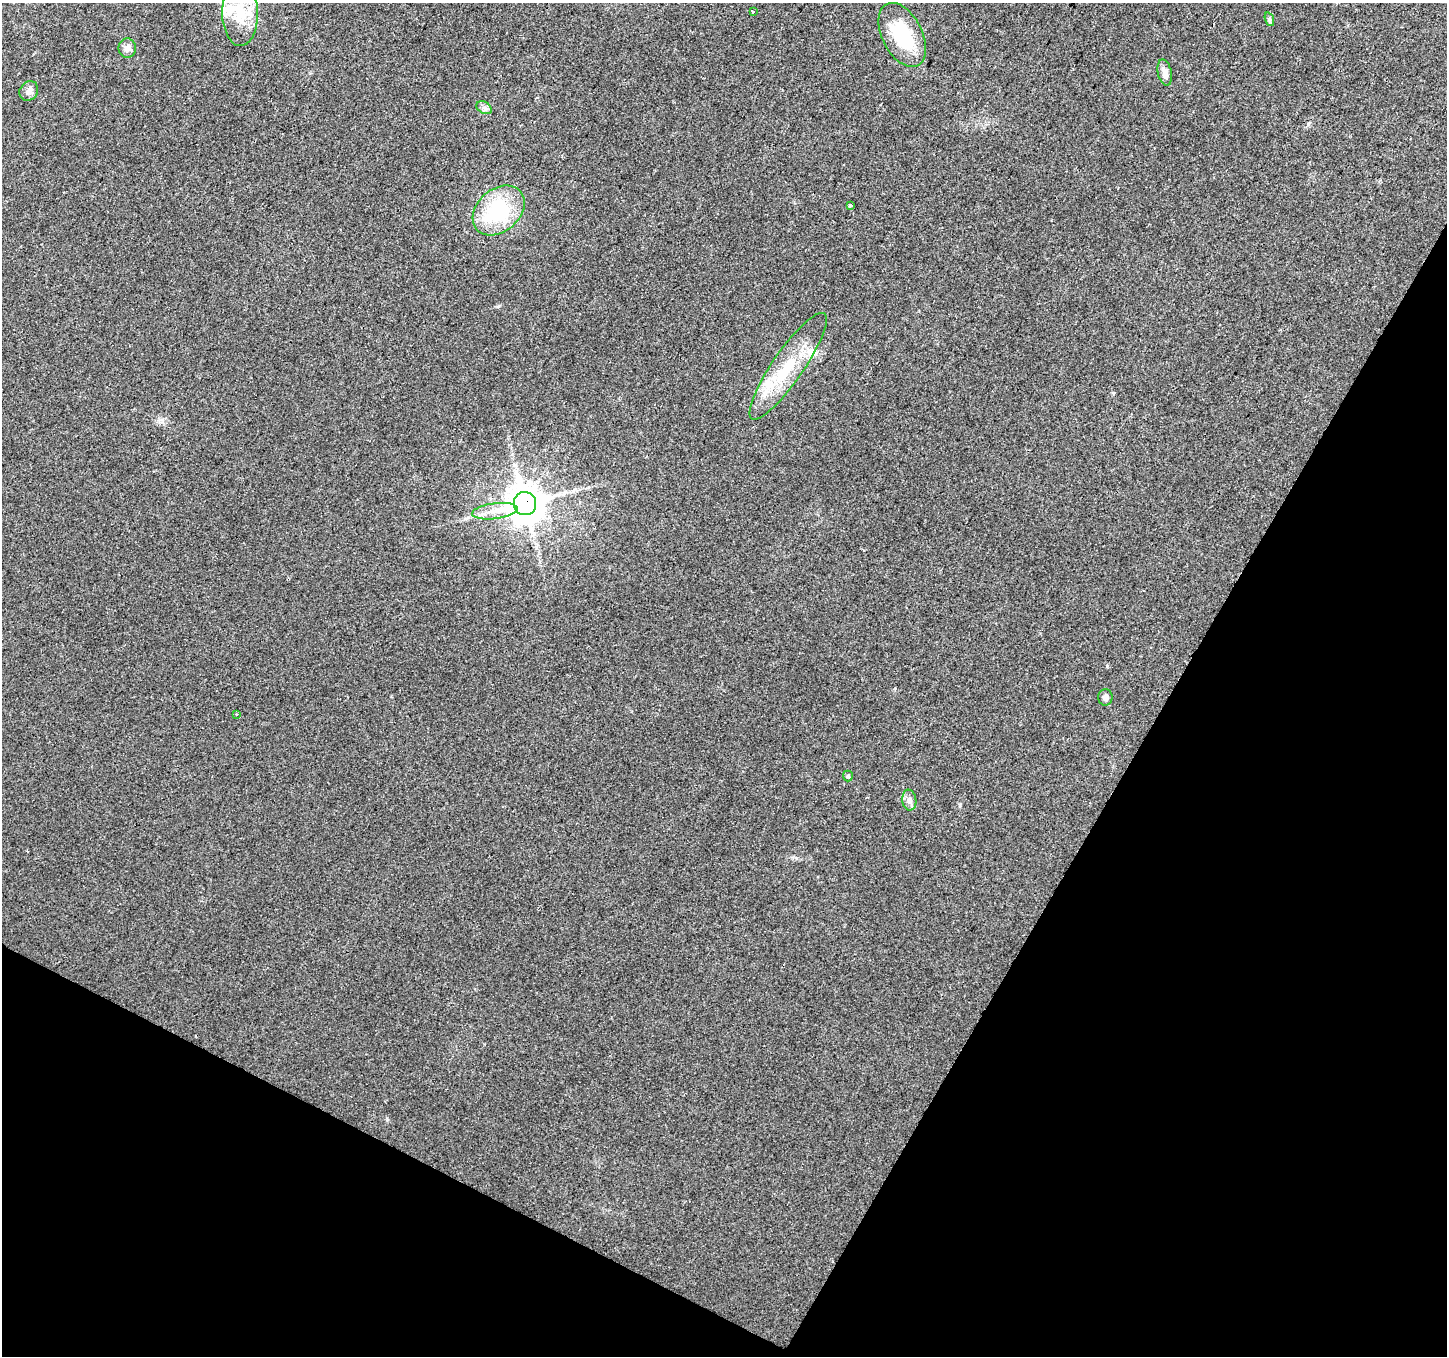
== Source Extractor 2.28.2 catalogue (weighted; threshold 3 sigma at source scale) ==
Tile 15 of 4 x 4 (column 3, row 4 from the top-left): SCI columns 2892-4336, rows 199-1552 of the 5788 x 5880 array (HDU 1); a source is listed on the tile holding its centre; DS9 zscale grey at full resolution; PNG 1449 x 1358 px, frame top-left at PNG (2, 3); each listed source drawn as its Kron ellipse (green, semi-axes under 4 px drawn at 4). Shown black and unused: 28% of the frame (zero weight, under 2 of 3 exposures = <1% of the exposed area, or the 3 px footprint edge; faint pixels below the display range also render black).
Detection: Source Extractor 2.28.2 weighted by HDU 2 'WHT'; one run over the whole footprint, this tile lists its part. Background 0.0297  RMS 0.0064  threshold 0.0286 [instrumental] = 3 sigma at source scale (4.5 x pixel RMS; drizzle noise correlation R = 1.50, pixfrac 1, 0.0396/0.0396 arcsec/px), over >= 5 px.
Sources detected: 19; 1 inside a brighter object's white glare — neither listed nor drawn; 1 inside a brighter listed object's ellipse — not listed separately; the other 17 listed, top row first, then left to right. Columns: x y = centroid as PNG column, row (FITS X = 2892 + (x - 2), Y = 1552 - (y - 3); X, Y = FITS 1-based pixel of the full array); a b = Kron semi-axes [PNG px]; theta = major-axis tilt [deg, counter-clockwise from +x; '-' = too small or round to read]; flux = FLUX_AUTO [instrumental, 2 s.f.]
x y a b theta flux
753 12 3 3 - 3.8
240 13 32 18 -89 23
1269 19 7 4 -71 1.2
902 35 34 20 -63 36
127 48 9 8 - 3.6
1165 73 13 7 -77 4.3
29 91 10 9 - 2.9
484 108 8 6 -31 2
851 205 4 3 - 3.8
499 210 29 21 41 50
788 366 64 15 55 35
525 504 11 11 - 1500
495 511 23 8 7 8.2
1105 697 8 7 - 2.8
236 714 3 2 - 0.55
848 776 5 5 - 0.81
909 800 10 7 -82 2.9
Overlapping masked pixels (flux is a lower limit): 1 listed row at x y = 525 504
Unlisted compact peaks at least as high as the median listed source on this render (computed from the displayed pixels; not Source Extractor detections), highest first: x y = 1107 666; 960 805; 387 1119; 1113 393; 895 688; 498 306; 162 420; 796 858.